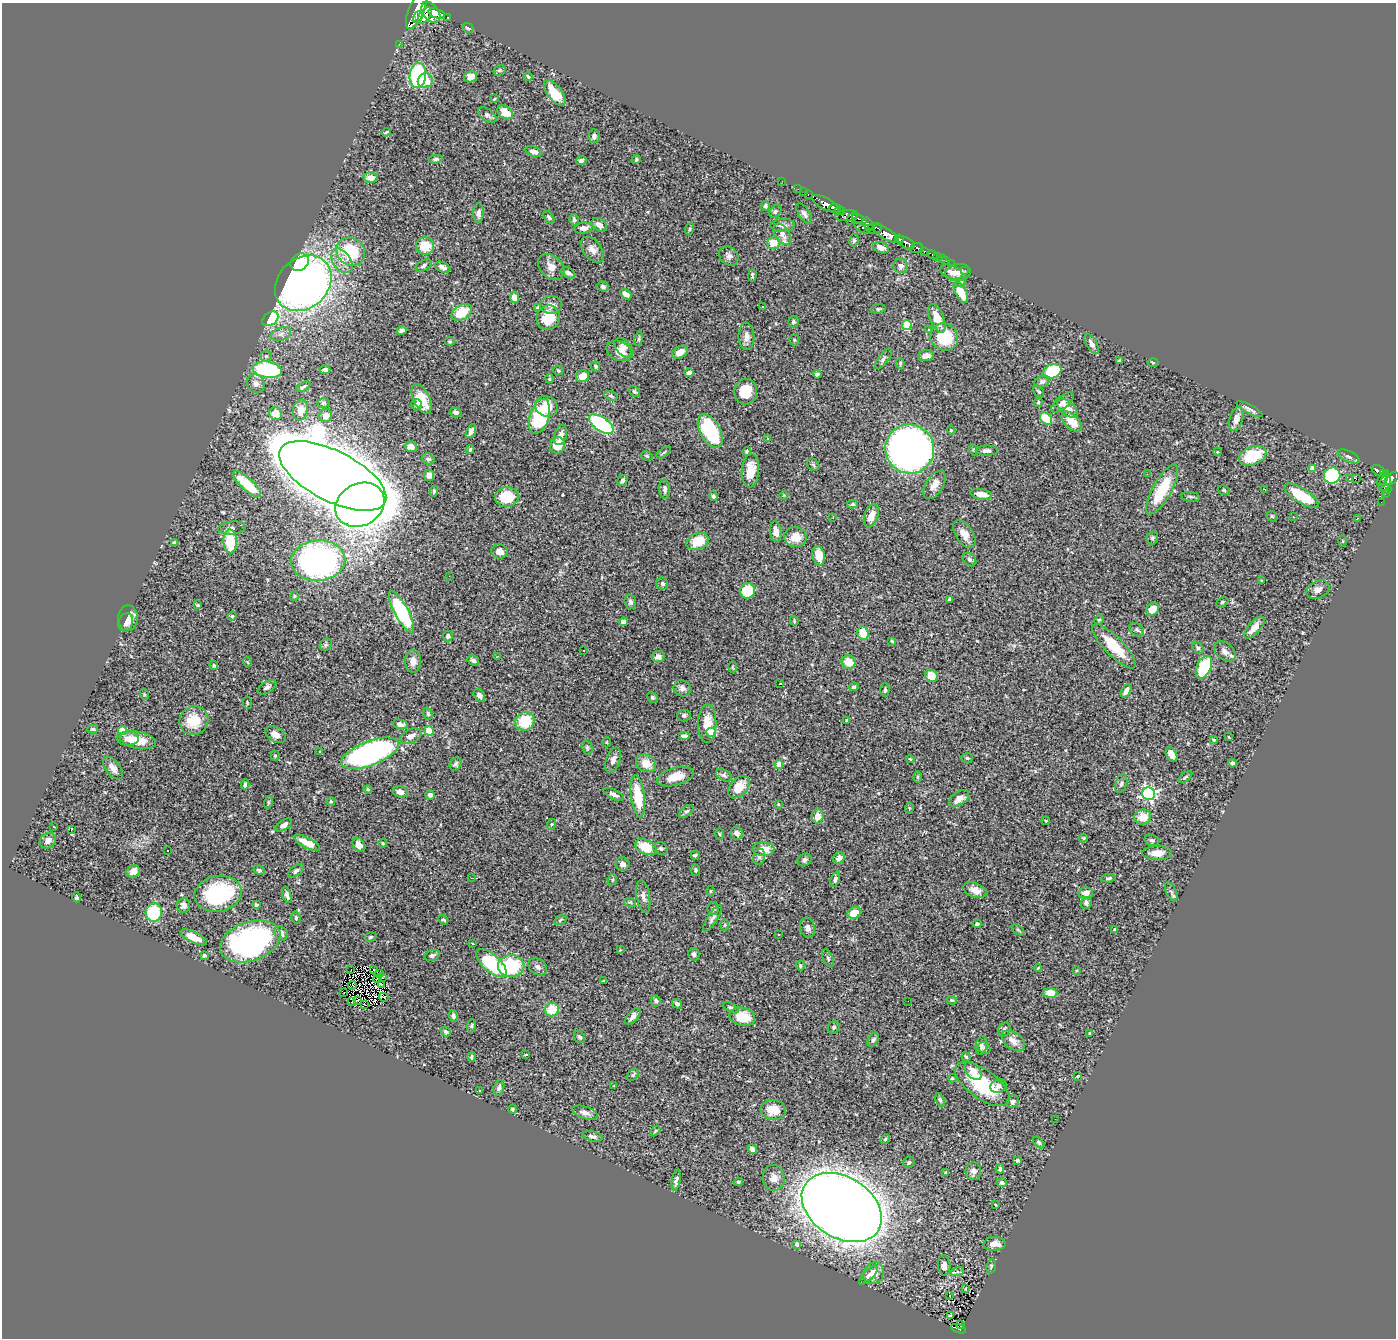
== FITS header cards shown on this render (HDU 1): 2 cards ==
NAXIS1  =                 1394
NAXIS2  =                 1336

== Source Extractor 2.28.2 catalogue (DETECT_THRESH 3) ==
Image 1394 x 1336 px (HDU 1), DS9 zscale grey, 1 PNG px = 1 image px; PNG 1398 x 1340 px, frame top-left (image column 1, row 1336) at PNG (2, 3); each listed source drawn as its Kron ellipse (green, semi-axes under 4 px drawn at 4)
Background 1.07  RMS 0.032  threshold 0.0959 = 3 sigma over >= 5 px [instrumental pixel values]
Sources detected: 464; all 464 listed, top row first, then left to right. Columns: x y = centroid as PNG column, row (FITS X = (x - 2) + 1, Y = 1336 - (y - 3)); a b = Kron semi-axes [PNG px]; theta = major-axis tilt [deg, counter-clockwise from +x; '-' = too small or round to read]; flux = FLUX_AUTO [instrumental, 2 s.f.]
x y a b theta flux
416 11 20 7 67 3900
431 12 12 7 -54 2500
437 13 8 4 -18 1400
425 15 9 5 57 1200
418 17 6 4 58 690
447 17 3 3 - 110
468 28 6 4 -28 5.5
399 44 3 2 - 3.6
500 70 6 5 - 4.2
418 75 12 8 83 270
528 76 4 3 - 3.8
470 77 6 5 - 13
425 81 7 7 - 33
555 93 15 7 -52 52
494 99 3 2 - 1.8
505 112 8 6 -35 38
487 115 10 6 -36 6.7
386 132 5 2 - 2.8
594 136 7 5 86 6.3
534 151 9 5 -22 11
435 159 7 4 7 4.2
636 160 5 3 - 2.6
581 161 5 4 - 5.6
371 178 7 5 1 16
782 181 2 2 - 6.6
798 189 2 2 - 9
804 192 2 2 - 16
808 194 3 2 - 25
826 204 15 5 -28 1300
765 206 5 4 - 4.6
835 208 6 3 -15 490
840 210 5 4 - 360
775 211 7 5 51 4.2
478 213 9 5 88 8.6
804 214 12 5 -56 7
847 216 11 5 7 290
549 217 7 4 -51 4.7
852 218 7 3 52 330
859 219 8 3 -27 270
574 220 6 4 -76 5.4
868 224 7 4 -59 310
599 225 8 6 -35 16
783 225 12 6 3 8.4
583 228 9 5 9 13
863 228 9 4 -29 190
690 229 6 4 71 2.5
874 229 8 5 13 760
782 234 12 7 -55 15
886 234 14 5 -33 1600
899 239 5 2 - 110
854 240 6 5 - 3.4
773 243 6 6 - 42
906 243 10 5 -29 1000
425 246 9 8 - 47
881 248 8 5 -22 15
916 248 6 4 20 240
592 250 15 9 -52 16
924 251 3 3 - 140
351 252 15 13 -42 100
933 255 5 3 - 54
729 256 10 8 -44 10
937 257 3 2 - 6.8
942 259 2 2 - 12
342 261 14 8 -54 23
946 261 2 2 - 5.8
300 262 10 8 41 49
952 264 3 2 - 1.9
424 265 9 5 31 6.4
901 266 7 7 - 9.5
442 267 8 5 -24 7.4
551 267 15 11 -44 17
965 270 2 2 - 14
951 272 11 6 -20 13
958 272 13 8 9 19
568 273 7 5 -28 7
752 275 6 3 88 3.5
961 282 6 4 31 3
303 283 31 25 43 1400
603 286 6 5 - 4.4
961 292 12 5 -63 42
626 294 6 4 -38 14
514 297 6 4 -83 18
551 305 11 9 2 11
762 306 3 2 - 4
538 308 3 3 - 2.7
878 309 7 5 9 3.8
462 312 11 7 30 53
548 318 12 11 - 57
937 318 15 7 -68 34
270 319 9 6 37 140
793 322 5 5 - 4.7
907 325 5 5 - 87
402 330 5 4 - 7.8
929 330 2 2 - 1.7
281 334 10 6 21 9.4
746 337 13 8 -88 14
944 337 14 13 - 88
639 339 7 3 81 3
794 340 5 5 - 2.8
450 341 5 3 - 2.4
1092 344 11 5 -61 9.7
624 348 12 7 -48 14
619 351 13 9 -25 23
680 352 8 6 28 16
266 356 5 5 - 5.3
926 356 8 5 4 10
883 359 12 4 52 5.7
1119 360 4 3 - 2.7
1153 362 5 3 - 1.8
900 363 5 4 - 2.9
595 366 5 4 - 4
267 370 15 8 -9 280
325 370 5 4 - 5.4
558 371 5 4 - 2.7
1052 371 9 7 25 150
689 373 5 4 - 7.2
817 374 4 4 - 4.6
583 376 6 5 - 31
550 379 4 4 - 2.6
1042 381 8 5 21 6.8
256 383 9 8 - 10
303 387 8 3 31 3.4
634 391 6 4 -42 4
746 392 13 11 81 55
1039 392 6 4 -52 3.9
611 396 7 4 -19 3.4
422 399 16 8 -64 42
1038 402 5 3 - 2.5
1062 402 14 6 41 11
323 403 6 5 - 3.7
416 405 6 5 - 5.8
546 406 11 10 - 32
1067 408 12 6 -40 23
1250 409 15 4 -28 8.5
300 410 10 7 81 24
456 412 6 4 -16 7.3
276 413 6 6 - 25
326 416 6 6 - 17
539 416 18 9 73 180
1046 419 7 5 -44 67
1236 419 12 6 74 19
1072 422 12 7 -43 32
601 424 14 7 -34 250
951 430 4 4 - 2.1
471 431 7 4 60 11
710 431 18 10 -61 180
561 435 10 6 72 11
767 438 3 3 - 7.3
557 445 8 7 - 34
411 447 6 5 - 14
910 449 25 24 - 2000
470 450 4 3 - 2.7
974 450 5 3 - 2.3
747 451 4 4 - 3.3
987 451 11 5 0 7.4
664 452 8 3 36 3
1217 452 4 3 - 1.9
647 456 6 4 -15 3.6
1253 456 14 9 23 79
1349 457 12 5 -26 6.9
428 459 7 5 -22 5.9
813 465 7 5 -46 3.9
1313 469 4 4 - 27
1378 470 7 5 -31 120
750 471 17 8 85 43
1147 474 2 2 - 1.2
1384 474 4 3 - 140
429 475 5 5 - 10
333 476 59 25 -27 17000
1332 476 8 8 - 170
1383 478 9 3 56 110
1392 478 8 5 45 290
1349 479 3 3 - 250
1356 479 2 2 - 660
622 480 6 5 - 5.3
1385 483 9 5 72 400
247 484 18 6 -41 84
935 485 16 8 57 20
665 489 10 5 -89 6.8
1265 489 3 2 - 2.1
1162 490 28 9 61 86
1224 490 6 4 -20 2.9
1386 490 5 3 - 43
434 491 5 3 - 3.4
981 494 11 5 -10 22
1385 494 3 2 - 16
784 495 4 3 - 1.8
713 496 5 4 - 5.7
1301 496 20 7 -32 80
507 497 12 10 7 69
1191 497 9 5 -8 4.4
1381 502 2 2 - 4.3
853 504 5 4 - 3.4
360 505 26 21 30 2200
871 516 12 7 70 26
1272 516 6 4 -46 3.1
833 517 2 2 - 1.3
1293 517 3 2 - 2
1357 519 2 2 - 1.7
232 528 14 6 6 8.3
776 532 10 5 -83 15
964 534 15 8 -56 18
795 537 11 10 - 31
1152 538 6 5 - 5.4
230 541 12 6 -88 83
698 541 11 8 20 50
1343 541 6 4 -90 2.4
174 543 4 3 - 2.6
500 551 8 7 - 16
819 556 10 6 -80 37
970 559 7 5 -45 4.9
318 560 27 20 5 760
449 576 2 2 - 67
1262 581 4 3 - 2.3
662 584 6 5 - 5.3
1318 590 12 8 28 12
748 591 7 7 - 92
294 596 5 4 - 2.3
950 599 4 3 - 7.2
630 602 7 5 -72 6.2
1222 602 6 4 28 2.8
198 605 3 3 - 3.1
1152 609 7 6 - 28
402 612 23 7 -62 230
232 616 4 4 - 2.4
128 618 13 10 -90 17
1099 620 5 4 - 2.7
794 621 5 3 - 2.2
623 622 5 4 - 7.4
126 623 9 7 74 8.3
1254 628 14 6 48 20
1137 630 8 6 -36 5.2
863 633 7 5 -69 51
448 636 5 5 - 7
892 641 3 3 - 2.5
326 645 7 5 44 4.2
1114 646 29 9 -46 68
1198 648 7 4 -46 3.9
584 651 3 2 - 3.7
1225 651 12 8 -37 11
497 657 3 3 - 1.5
658 657 6 5 - 11
473 660 6 4 -31 6.9
413 661 11 8 -89 16
247 662 5 3 - 1.7
848 662 7 6 - 36
214 665 5 3 - 2.5
732 667 6 4 -89 2.3
1204 667 12 7 64 110
932 676 6 6 - 44
780 684 3 2 - 1.4
267 687 10 5 33 6.6
854 687 5 4 - 3.8
682 688 9 8 - 9.9
885 690 7 4 90 4.4
1126 691 7 4 57 14
144 694 6 3 -72 2.2
479 695 7 5 -55 8.4
652 698 6 4 -46 3.8
247 703 6 3 -82 2.1
428 714 6 4 -73 3.6
684 715 7 6 - 6.2
194 720 15 14 - 58
847 720 3 3 - 2.4
525 721 10 9 - 79
707 723 19 9 89 39
400 724 8 4 -14 11
93 729 5 3 - 3.2
123 731 4 4 - 43
429 731 5 4 - 65
711 732 5 4 - 72
276 735 11 7 -31 14
410 736 11 6 24 14
684 736 6 4 0 6.2
1229 737 4 2 - 1.4
128 738 11 7 2 16
138 740 18 8 -11 45
1214 740 4 3 - 2.2
607 742 5 3 - 2.2
587 747 7 5 -74 4.4
320 752 3 2 - 2
370 753 30 12 21 630
1171 755 8 5 -63 13
275 756 5 4 - 2.3
967 758 6 5 - 3.8
910 759 4 3 - 2.2
613 760 13 7 70 12
646 763 10 8 -27 26
1232 763 4 4 - 4.7
455 764 7 5 58 4.7
779 764 4 4 - 23
113 768 13 7 -53 14
724 775 8 5 -29 5.6
675 777 19 8 15 33
917 777 6 4 -90 2.9
1185 777 8 4 38 3.4
1121 783 10 5 73 6.8
245 784 5 3 - 5.2
739 787 13 8 49 41
368 789 4 3 - 1.8
400 792 7 5 -19 11
614 794 11 4 -26 8.3
1149 794 6 6 - 450
430 795 5 4 - 8.6
638 796 21 7 -82 71
959 798 11 6 33 18
331 801 4 3 - 2.6
269 802 6 4 74 3.4
778 804 3 2 - 1.9
909 808 5 3 - 2
686 811 8 4 39 4.5
818 816 7 6 - 21
1143 817 8 7 - 29
1046 821 4 3 - 1.7
552 824 5 3 - 2.3
284 825 9 5 34 9.4
54 827 4 2 - 1.3
71 830 4 2 - 27
737 833 6 5 - 10
720 834 5 3 - 2.2
1083 838 4 4 - 2.8
1152 840 7 5 -16 4.7
48 841 8 7 - 12
307 843 14 5 -27 27
383 843 4 3 - 2.4
359 845 8 5 -58 16
646 847 11 7 -25 53
661 849 7 6 - 4.7
763 849 11 7 -4 29
168 851 3 2 - 3.1
1157 853 14 7 0 24
695 855 4 3 - 3.4
759 857 8 6 77 5.3
839 858 6 5 - 12
804 860 7 6 - 5.9
622 864 7 6 - 10
259 870 6 4 -26 4.2
695 870 6 4 -81 4
133 871 7 6 - 13
296 871 9 5 38 5.9
471 878 2 2 - 4.4
1108 878 7 4 6 4.1
835 879 8 4 71 5.5
612 880 5 4 - 3.1
975 890 12 7 -19 20
710 891 5 3 - 2
1171 892 10 5 -65 5
1086 893 7 5 0 15
218 894 24 18 11 200
287 895 8 4 -72 7.3
643 896 16 6 -80 11
76 897 5 4 - 5.2
630 902 6 3 -17 2.7
1086 903 6 5 - 7
183 905 7 6 - 8.8
256 905 4 3 - 3.6
713 908 6 5 - 3.9
154 912 9 8 - 130
854 913 7 5 23 32
296 918 6 4 -79 3.4
712 918 15 5 58 7.6
443 920 5 3 - 3.3
560 920 7 3 29 3.2
977 924 4 4 - 7.8
725 925 5 3 - 2.3
808 928 10 7 -76 8.7
1018 930 7 3 -37 2.8
1115 930 4 3 - 7
281 933 8 6 -53 8.6
778 935 3 3 - 3.9
193 937 14 5 -25 25
370 937 6 4 17 3.9
250 941 31 19 19 450
473 944 3 2 - 1.4
620 950 4 4 - 1.9
694 954 6 5 - 5.8
204 955 4 4 - 3.4
432 955 8 5 20 5.5
828 958 9 5 -66 4.3
491 963 19 8 -41 160
800 965 5 4 - 3.6
511 966 13 11 -1 130
538 967 10 7 -37 9.5
1038 968 4 2 - 1.8
351 970 2 2 - 1.6
374 970 3 2 - 2.2
1077 971 4 3 - 2.6
380 974 3 2 - 5.9
382 977 3 2 - 2.3
378 979 4 2 - 0.96
603 981 3 3 - 1.7
381 984 3 2 - 2.5
352 985 4 2 - 0.44
344 992 3 2 - 4.2
1050 993 7 5 -1 19
384 997 5 3 - 3
357 1000 3 3 - 3.1
952 1000 5 4 - 2.7
656 1001 5 5 - 4.5
908 1001 2 2 - 3
351 1002 2 2 - 1.5
364 1004 3 2 - 1.5
677 1004 5 4 - 6.6
731 1008 8 4 -29 3.9
552 1010 7 6 - 48
453 1016 6 4 -73 6.5
633 1016 10 5 50 11
742 1017 13 9 -14 45
471 1026 6 4 84 3.1
834 1027 6 5 - 3.9
1004 1029 7 6 - 5.4
446 1032 5 4 - 3.7
1090 1033 3 3 - 2.2
579 1037 6 5 - 4.2
873 1040 8 5 55 5
1013 1041 13 8 -38 17
981 1045 9 5 79 7.6
984 1048 6 5 - 5.9
526 1055 3 2 - 2
472 1057 4 3 - 2.9
966 1057 5 3 - 2.6
973 1071 10 6 -46 20
633 1075 7 5 44 4.8
1078 1076 4 3 - 1.9
952 1078 4 3 - 2.2
982 1084 32 14 -35 130
614 1086 3 3 - 1.3
998 1086 8 6 26 7.7
499 1088 8 5 72 7
480 1090 3 3 - 8.6
940 1100 7 4 -73 3.7
1013 1102 6 5 - 7.6
513 1109 4 4 - 3.1
773 1110 12 10 -6 32
585 1113 13 6 -17 12
1055 1119 3 2 - 2.7
655 1131 6 4 46 2.6
593 1136 10 5 -13 8
885 1139 5 4 - 3.3
1039 1142 7 4 -46 3.4
752 1149 5 4 - 10
1017 1160 4 3 - 4.3
909 1162 6 5 - 4.1
1000 1169 4 3 - 3.8
973 1171 9 8 - 9.7
946 1172 3 3 - 2.2
774 1178 13 11 -86 17
676 1180 11 4 81 8.5
738 1182 5 3 - 2.9
1002 1183 5 4 - 5.5
996 1205 4 2 - 1.4
842 1207 43 30 -32 4900
797 1244 4 4 - 14
994 1244 11 7 2 17
944 1265 10 6 -85 11
991 1266 7 5 81 4.2
957 1272 7 4 18 4.4
874 1273 11 9 51 18
868 1275 12 5 46 8.1
965 1289 3 2 - 1.6
950 1295 3 3 - 20
950 1315 3 2 - 7
961 1324 3 2 - 7.8
959 1329 8 4 -19 73